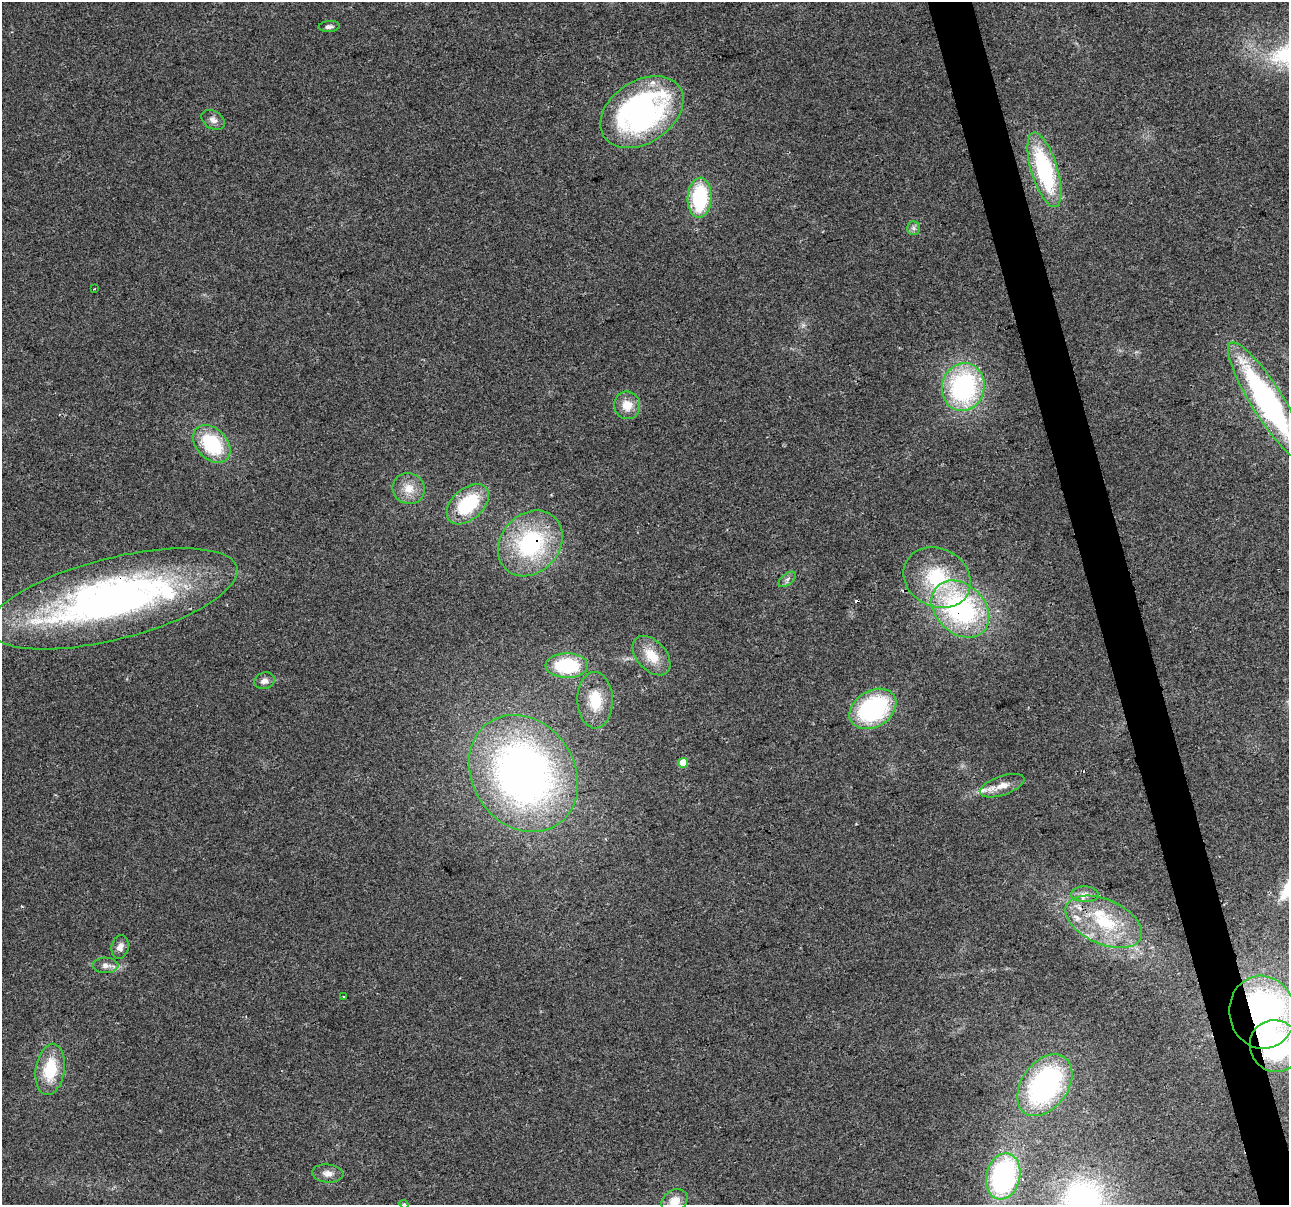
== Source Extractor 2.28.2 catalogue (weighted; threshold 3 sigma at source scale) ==
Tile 6 of 4 x 4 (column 2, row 2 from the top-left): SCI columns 1289-2575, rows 2500-3702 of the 5150 x 4949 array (HDU 1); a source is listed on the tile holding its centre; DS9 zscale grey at full resolution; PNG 1291 x 1207 px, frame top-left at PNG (2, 2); each listed source drawn as its Kron ellipse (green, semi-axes under 4 px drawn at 4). Shown black and unused: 3% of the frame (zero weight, under 2 of 3 exposures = <1% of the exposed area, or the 3 px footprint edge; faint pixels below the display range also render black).
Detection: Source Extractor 2.28.2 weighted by HDU 2 'WHT'; one run over the whole footprint, this tile lists its part. Background 0.0568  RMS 0.0076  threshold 0.0341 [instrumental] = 3 sigma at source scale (4.5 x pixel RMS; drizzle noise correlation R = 1.50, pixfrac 1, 0.0396/0.0396 arcsec/px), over >= 5 px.
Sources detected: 46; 2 cosmic-ray / hot-pixel residue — neither listed nor drawn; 5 inside a brighter listed object's ellipse — not listed separately; the other 39 listed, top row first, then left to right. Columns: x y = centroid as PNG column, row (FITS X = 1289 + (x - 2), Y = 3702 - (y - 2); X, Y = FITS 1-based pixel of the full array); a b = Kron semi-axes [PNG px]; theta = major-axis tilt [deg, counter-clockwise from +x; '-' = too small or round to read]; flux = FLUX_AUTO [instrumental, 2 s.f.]
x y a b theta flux
329 27 10 5 5 2.7
642 112 45 31 33 210
213 120 12 9 -32 4.2
1044 170 39 13 -73 87
700 198 20 12 86 60
913 228 7 6 - 2.4
94 289 3 2 - 0.61
963 387 24 21 76 120
1267 401 69 16 -58 190
627 405 14 13 - 11
212 444 22 15 -46 55
409 489 16 15 - 12
468 504 25 15 42 48
530 543 36 29 47 86
937 578 35 29 -28 58
787 579 10 5 39 2.4
113 599 128 40 14 390
960 609 32 24 -44 140
652 656 23 14 -48 17
567 666 21 12 0 48
264 681 10 8 20 4.3
595 700 28 18 -89 25
873 709 25 18 31 94
683 763 5 5 - 17
523 773 61 51 -56 430
1002 786 23 9 19 8.9
1085 894 14 8 -3 5.2
1104 922 40 22 -24 50
120 947 12 8 78 4.8
106 965 13 8 0 4.6
344 996 3 2 - 1.5
1262 1012 36 33 -79 260
1275 1046 26 25 - 120
50 1069 26 14 81 30
1045 1085 34 23 54 150
328 1173 16 9 -6 5.6
1003 1176 23 17 76 130
674 1201 14 11 40 9.8
404 1204 4 4 - 0.87
Overlapping masked pixels (flux is a lower limit): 6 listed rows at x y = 530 543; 113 599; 960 609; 1104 922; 1262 1012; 1275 1046
Isophote crosses this tile's border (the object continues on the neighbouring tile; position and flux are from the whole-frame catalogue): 4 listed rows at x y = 1267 401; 1275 1046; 674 1201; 404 1204
Unlisted compact peaks at least as high as the median listed source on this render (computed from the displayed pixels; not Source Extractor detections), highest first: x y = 22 906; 803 325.